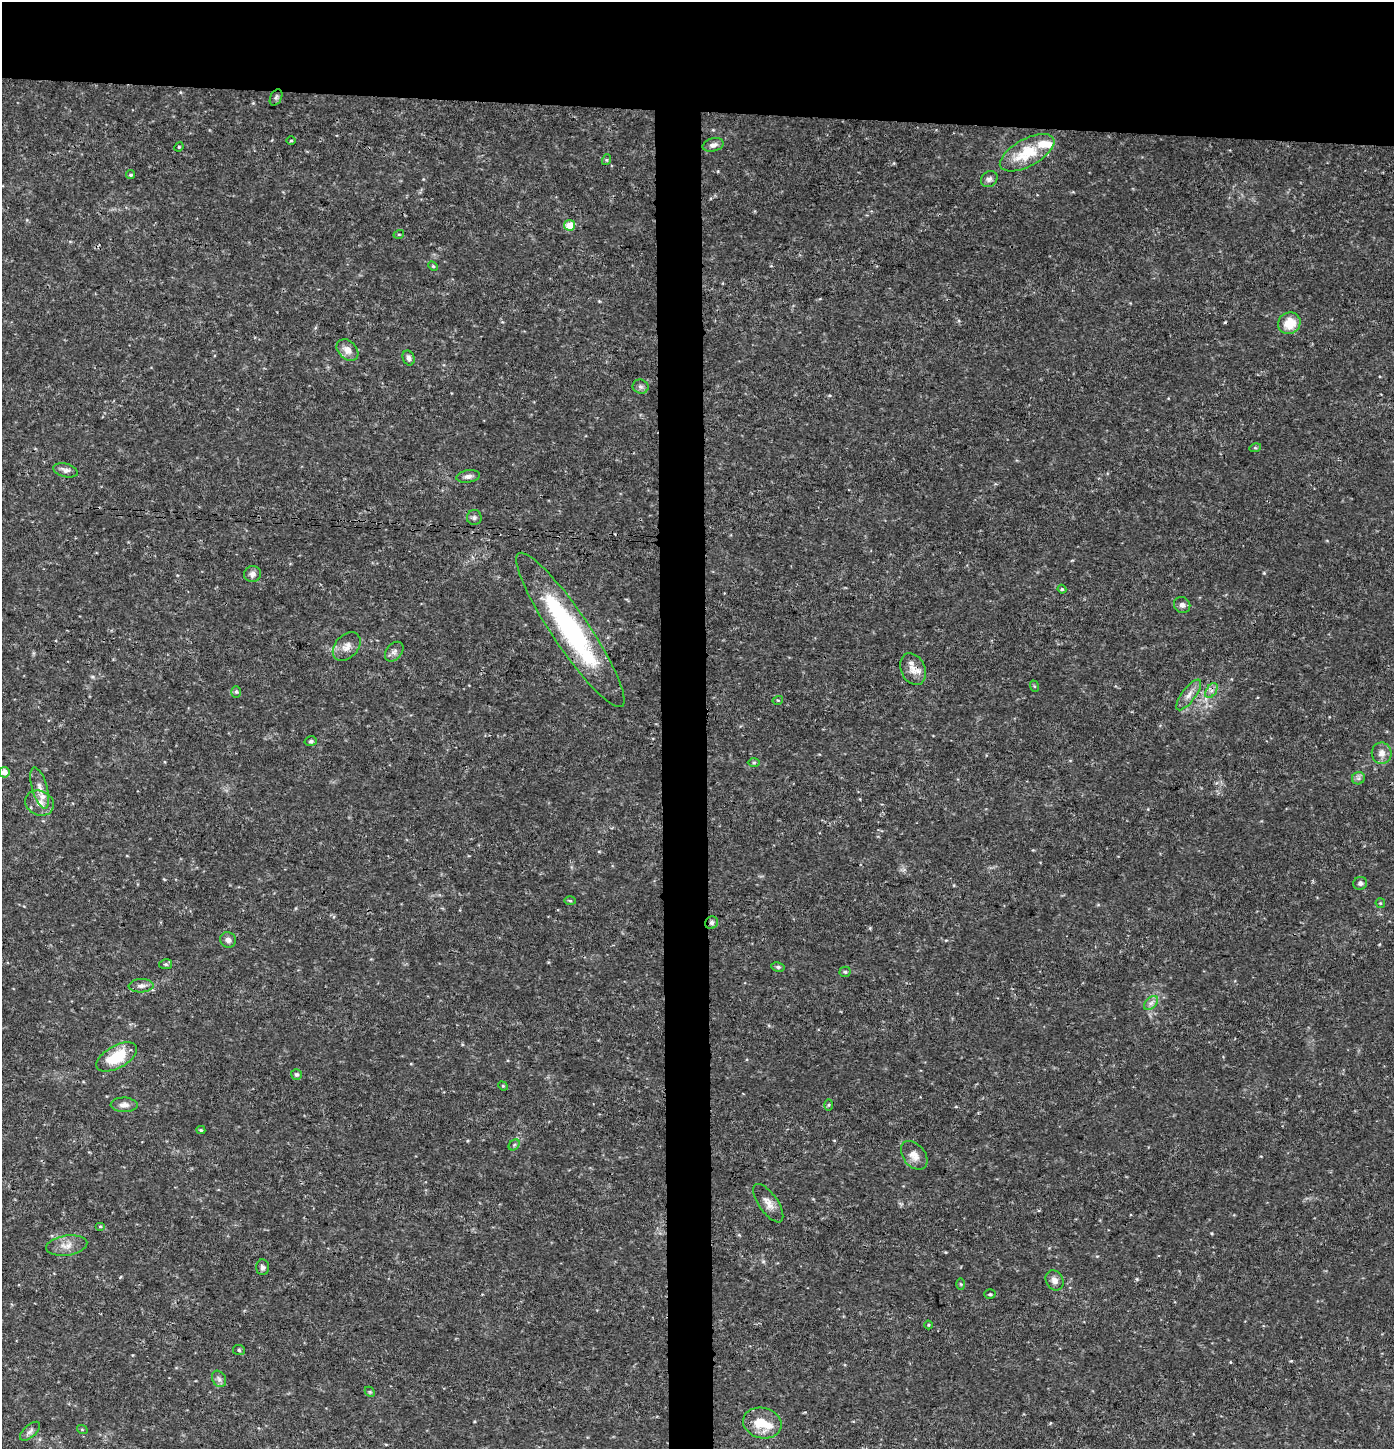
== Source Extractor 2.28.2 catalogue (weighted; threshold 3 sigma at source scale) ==
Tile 2 of 3 x 3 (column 2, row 1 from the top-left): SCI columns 1606-2997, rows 2897-4343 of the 4603 x 4354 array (HDU 1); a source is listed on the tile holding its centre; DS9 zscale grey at full resolution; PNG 1396 x 1451 px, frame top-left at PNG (2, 2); each listed source drawn as its Kron ellipse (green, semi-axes under 4 px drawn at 4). Shown black and unused: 11% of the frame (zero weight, under 3 of 4 exposures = <1% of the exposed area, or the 3 px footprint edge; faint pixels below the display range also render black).
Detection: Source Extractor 2.28.2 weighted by HDU 2 'WHT'; one run over the whole footprint, this tile lists its part. Background 0.0301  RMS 0.0037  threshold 0.0167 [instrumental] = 3 sigma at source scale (4.5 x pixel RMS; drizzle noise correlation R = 1.50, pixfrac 1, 0.0396/0.0396 arcsec/px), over >= 5 px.
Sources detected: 74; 1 cosmic-ray / hot-pixel residue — neither listed nor drawn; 3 inside a brighter listed object's ellipse — not listed separately; the other 70 listed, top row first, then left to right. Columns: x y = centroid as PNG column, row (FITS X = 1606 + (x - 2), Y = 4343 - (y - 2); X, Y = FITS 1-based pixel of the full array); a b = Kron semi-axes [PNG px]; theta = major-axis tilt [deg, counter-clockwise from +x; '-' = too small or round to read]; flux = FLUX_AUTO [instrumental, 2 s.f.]
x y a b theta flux
276 97 8 5 63 0.85
291 141 5 3 - 0.35
713 145 11 6 14 1.7
179 147 5 4 - 0.43
1027 153 30 13 29 14
606 160 5 3 - 0.42
131 175 4 4 - 0.58
989 179 9 7 36 1.3
570 225 5 5 - 6.2
399 234 5 3 - 0.32
433 266 5 3 - 0.39
1289 323 11 10 - 7.1
347 350 12 9 -43 3.1
409 358 7 5 -67 1.1
640 387 8 7 - 1.1
1255 448 6 4 16 0.46
66 470 12 6 -15 1.5
468 476 12 6 8 1.6
474 518 7 7 - 0.98
252 574 8 8 - 1.6
1062 589 4 4 - 0.44
1182 605 8 8 - 1.3
570 630 92 18 -56 62
347 647 16 11 47 3.2
394 652 11 7 50 1.5
913 669 17 12 -66 4.2
1034 686 6 3 -71 0.35
1211 691 8 5 58 1.2
236 692 6 5 - 0.62
1189 695 18 6 53 2.8
778 700 5 3 - 0.36
311 741 6 4 15 0.65
1382 753 10 10 - 2.6
754 763 6 4 1 0.5
4 772 5 5 - 2.7
1358 778 7 6 - 0.92
40 788 21 7 -74 3.5
39 803 15 12 -24 4.1
1360 883 7 6 - 1
570 901 6 4 -2 0.44
1380 903 5 4 - 0.42
712 923 6 6 - 0.96
228 940 8 7 - 1.5
166 964 6 5 - 0.67
778 967 7 4 -10 0.74
845 972 5 5 - 0.56
141 986 12 6 2 1.7
1151 1003 8 5 45 1.2
117 1057 22 11 29 14
296 1074 6 5 - 0.67
503 1086 5 4 - 0.42
124 1105 13 7 -2 2.1
829 1105 6 4 88 0.42
201 1130 4 4 - 0.5
514 1145 6 4 46 0.65
914 1155 16 11 -51 3.6
768 1203 22 9 -55 3.3
100 1226 5 3 - 0.32
67 1245 21 10 8 3.8
262 1267 8 6 -86 1.2
1054 1280 10 8 -60 2
961 1284 6 4 -88 0.41
990 1294 5 4 - 0.52
928 1325 4 3 - 0.36
239 1350 6 5 - 0.67
219 1379 8 6 -62 1.2
370 1392 6 4 -44 0.47
762 1423 19 15 -15 8.8
82 1429 5 3 - 0.32
30 1431 12 6 42 1.5
Overlapping masked pixels (flux is a lower limit): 3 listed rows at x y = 570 630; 913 669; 712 923